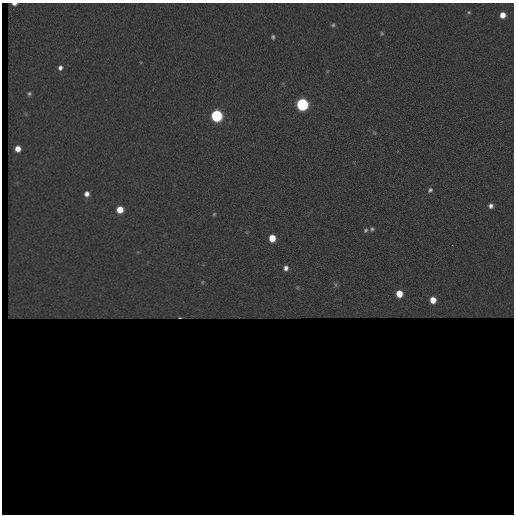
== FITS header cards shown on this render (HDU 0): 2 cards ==
NAXIS1  =                  512 / length of data axis 1
NAXIS2  =                  512 / length of data axis 2

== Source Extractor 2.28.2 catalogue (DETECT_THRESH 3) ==
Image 512 x 512 px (HDU 0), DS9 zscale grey, 1 PNG px = 1 image px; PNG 516 x 516 px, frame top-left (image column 1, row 512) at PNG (2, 3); no overlay
Background 363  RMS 68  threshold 203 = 3 sigma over >= 5 px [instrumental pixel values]
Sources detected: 29; all 29 listed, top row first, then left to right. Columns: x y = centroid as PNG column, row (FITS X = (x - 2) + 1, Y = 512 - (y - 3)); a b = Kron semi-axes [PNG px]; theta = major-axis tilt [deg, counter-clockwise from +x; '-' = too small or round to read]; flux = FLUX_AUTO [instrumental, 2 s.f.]
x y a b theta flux
14 4 5 3 - 19000
469 12 6 5 - 9000
503 15 5 5 - 53000
333 25 5 4 - 9600
381 33 6 5 - 8200
273 37 5 5 - 11000
60 68 6 6 - 20000
327 71 5 5 - 5300
29 94 5 5 - 11000
302 104 7 6 - 970000
26 114 6 4 -71 4900
216 116 7 6 - 820000
374 133 6 5 - 6800
18 149 5 5 - 54000
430 190 7 6 - 15000
87 194 6 6 - 31000
491 206 6 6 - 23000
120 210 6 6 - 100000
214 214 6 5 - 7900
372 229 5 5 - 12000
366 230 6 5 - 11000
272 238 6 5 - 99000
286 268 5 4 - 21000
202 282 5 3 - 4400
336 285 7 4 -83 7100
297 288 6 4 84 5500
399 294 6 6 - 97000
433 300 8 7 - 77000
180 317 7 3 -4 8300
At the frame edge (FLAGS 8, measured only in part): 1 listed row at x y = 14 4